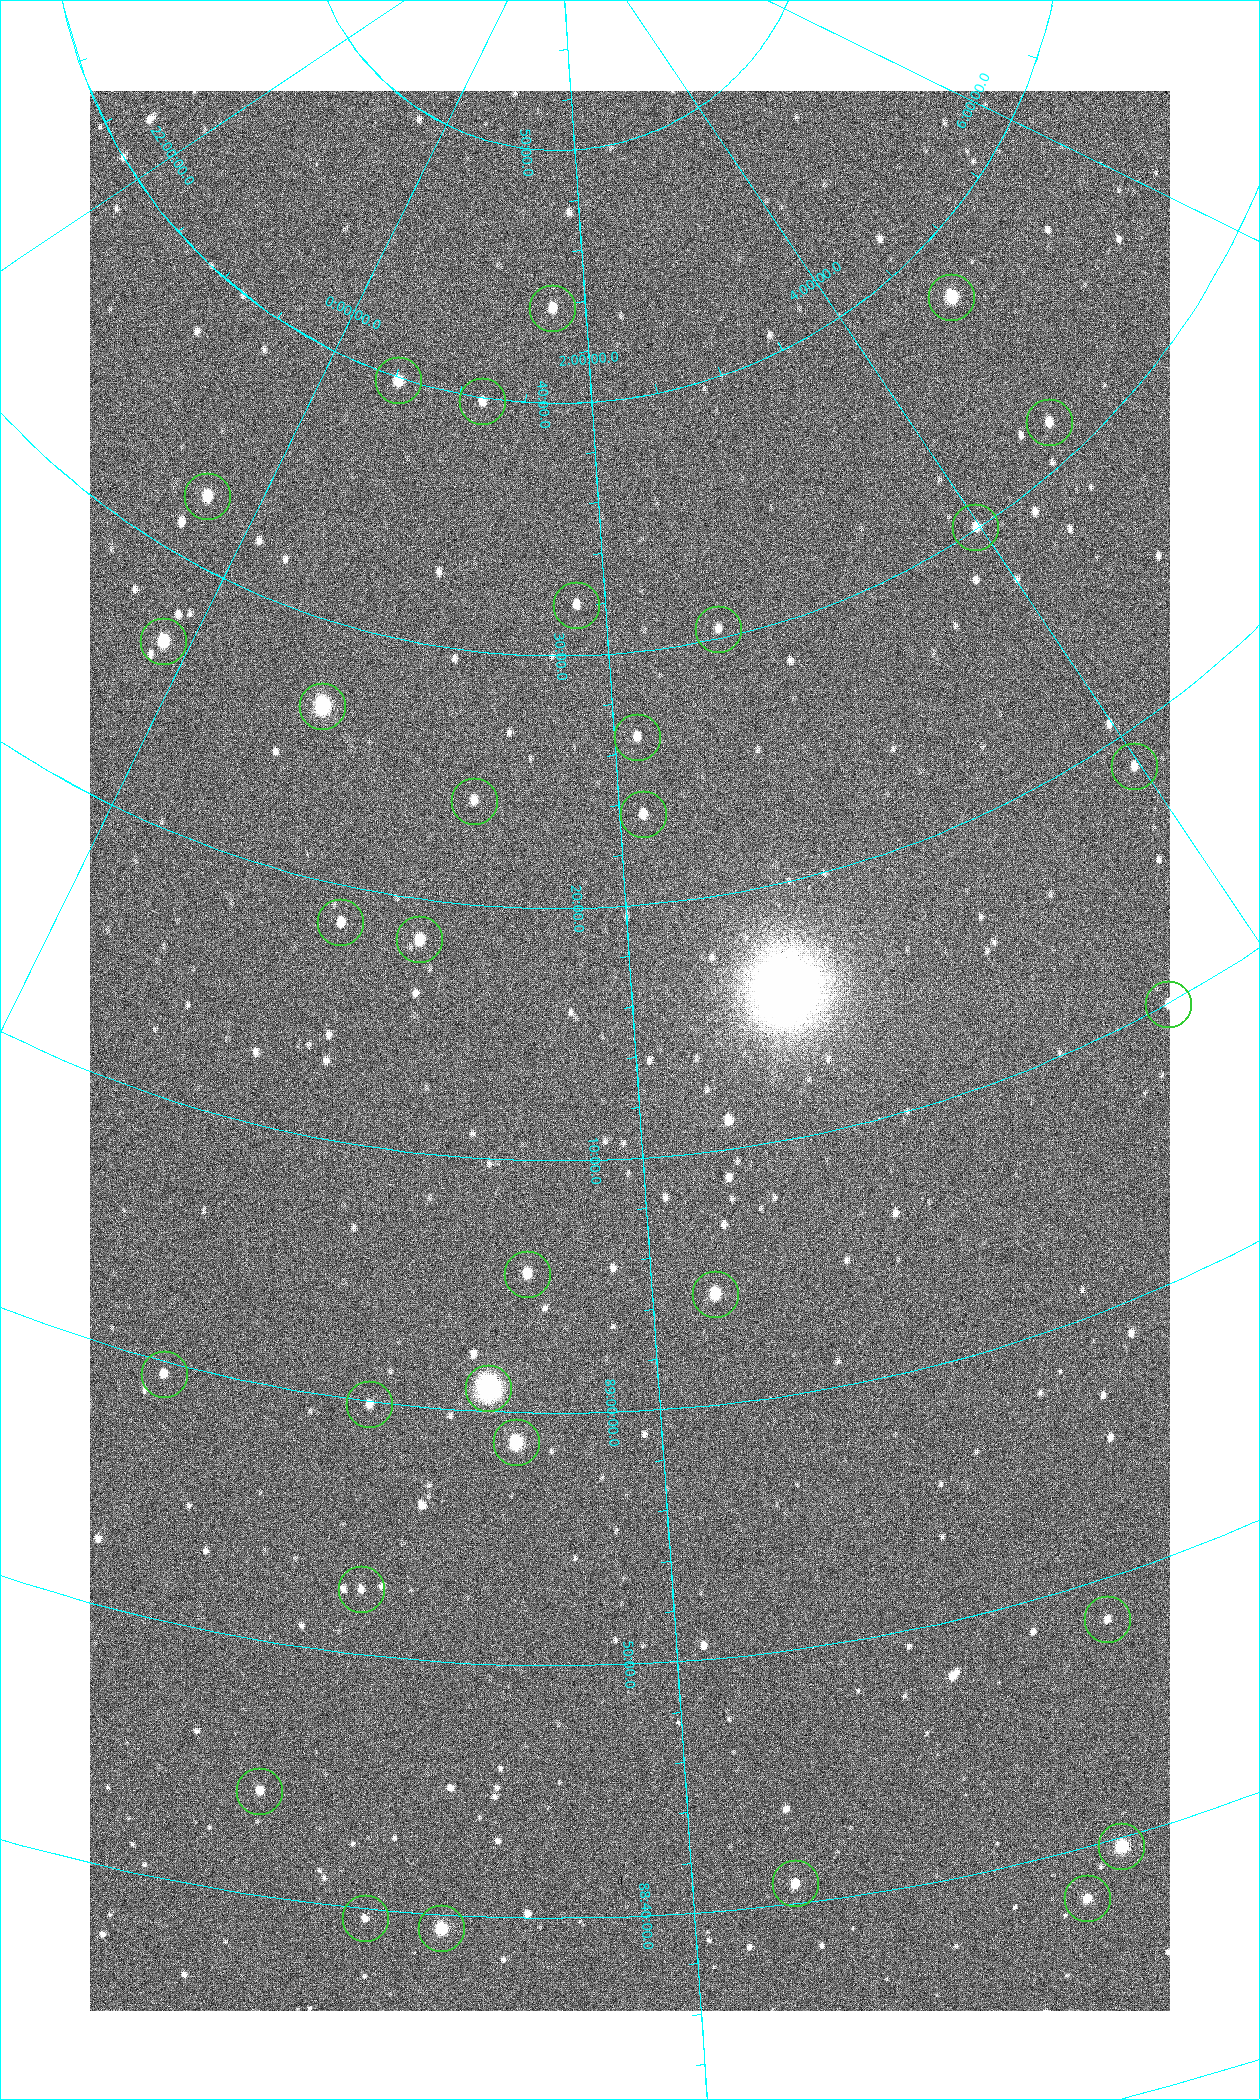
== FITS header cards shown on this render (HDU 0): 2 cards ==
NAXIS1  =                 1080 / length of data axis 1
NAXIS2  =                 1920 / length of data axis 2

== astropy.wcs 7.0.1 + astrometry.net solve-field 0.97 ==
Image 1080 x 1920 px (HDU 0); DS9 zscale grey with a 90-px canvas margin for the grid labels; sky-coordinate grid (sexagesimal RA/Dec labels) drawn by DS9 from the SOLVED WCS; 32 Tycho-2 reference stars matched to detected sources circled (green)
Header WCS: none
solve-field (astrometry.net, Tycho-2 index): SOLVED blind (the file carries no WCS)
Solved WCS: RA---TAN-SIP/DEC--TAN-SIP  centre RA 01:58:50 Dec +89:14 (29.71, +89.24 deg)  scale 2.37 arcsec/px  FOV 42.7' x 76.0'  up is +4 deg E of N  parity flipped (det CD > 0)
(file carries no celestial WCS; the grid is the blind solution)
Tycho-2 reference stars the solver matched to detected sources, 32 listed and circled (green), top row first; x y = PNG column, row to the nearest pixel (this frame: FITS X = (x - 90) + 1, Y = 1920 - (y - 91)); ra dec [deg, ICRS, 3 dp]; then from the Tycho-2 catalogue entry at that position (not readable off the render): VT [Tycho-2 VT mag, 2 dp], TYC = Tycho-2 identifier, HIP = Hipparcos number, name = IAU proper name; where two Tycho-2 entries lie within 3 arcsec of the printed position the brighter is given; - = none
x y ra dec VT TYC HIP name
951 297 70.692 +89.630 9.34 4629-37-1 - -
552 308 25.399 +89.729 11.04 4627-64-1 - -
398 380 7.906 +89.665 10.51 4627-6-1 - -
482 401 17.696 +89.664 11.87 4627-21-1 - -
1049 422 69.250 +89.526 11.02 4629-45-1 - -
207 496 355.808 +89.543 10.14 4662-135-1 - -
975 527 59.681 +89.501 11.64 4628-48-1 - -
576 605 27.685 +89.533 12.30 4627-91-1 - -
718 629 38.519 +89.506 12.22 4628-39-1 - -
163 641 358.236 +89.445 9.52 4662-45-1 - -
322 706 9.931 +89.444 8.22 4627-49-1 3128 -
637 737 31.518 +89.444 11.89 4628-72-1 - -
1134 766 59.678 +89.312 11.93 4628-44-1 - -
474 801 20.865 +89.402 11.76 4627-105-1 - -
643 814 31.476 +89.392 11.96 4628-239-1 - -
340 922 14.190 +89.309 11.36 4627-74-1 - -
419 939 18.559 +89.307 10.52 4627-75-1 - -
1168 1004 55.017 +89.166 11.19 4628-70-1 - -
527 1274 24.867 +89.092 10.76 4627-125-1 - -
715 1294 32.549 +89.073 9.84 4628-149-1 - -
164 1374 11.209 +88.992 11.71 4627-72-1 - -
488 1388 23.461 +89.016 6.47 4627-259-1 7283 -
369 1404 19.000 +88.998 11.53 4627-46-1 - -
516 1442 24.587 +88.980 9.00 4627-86-1 - -
361 1589 19.495 +88.876 11.74 4627-109-1 - -
1107 1619 43.819 +88.807 12.14 4628-98-1 - -
259 1791 17.187 +88.735 11.22 4627-80-1 - -
1121 1846 42.246 +88.661 8.90 4628-20-1 - -
795 1883 32.945 +88.680 10.72 4628-99-1 - -
1087 1898 40.943 +88.634 10.89 4628-71-1 - -
365 1918 20.674 +88.660 11.87 4627-100-1 - -
441 1928 22.838 +88.657 9.18 4627-37-1 - -